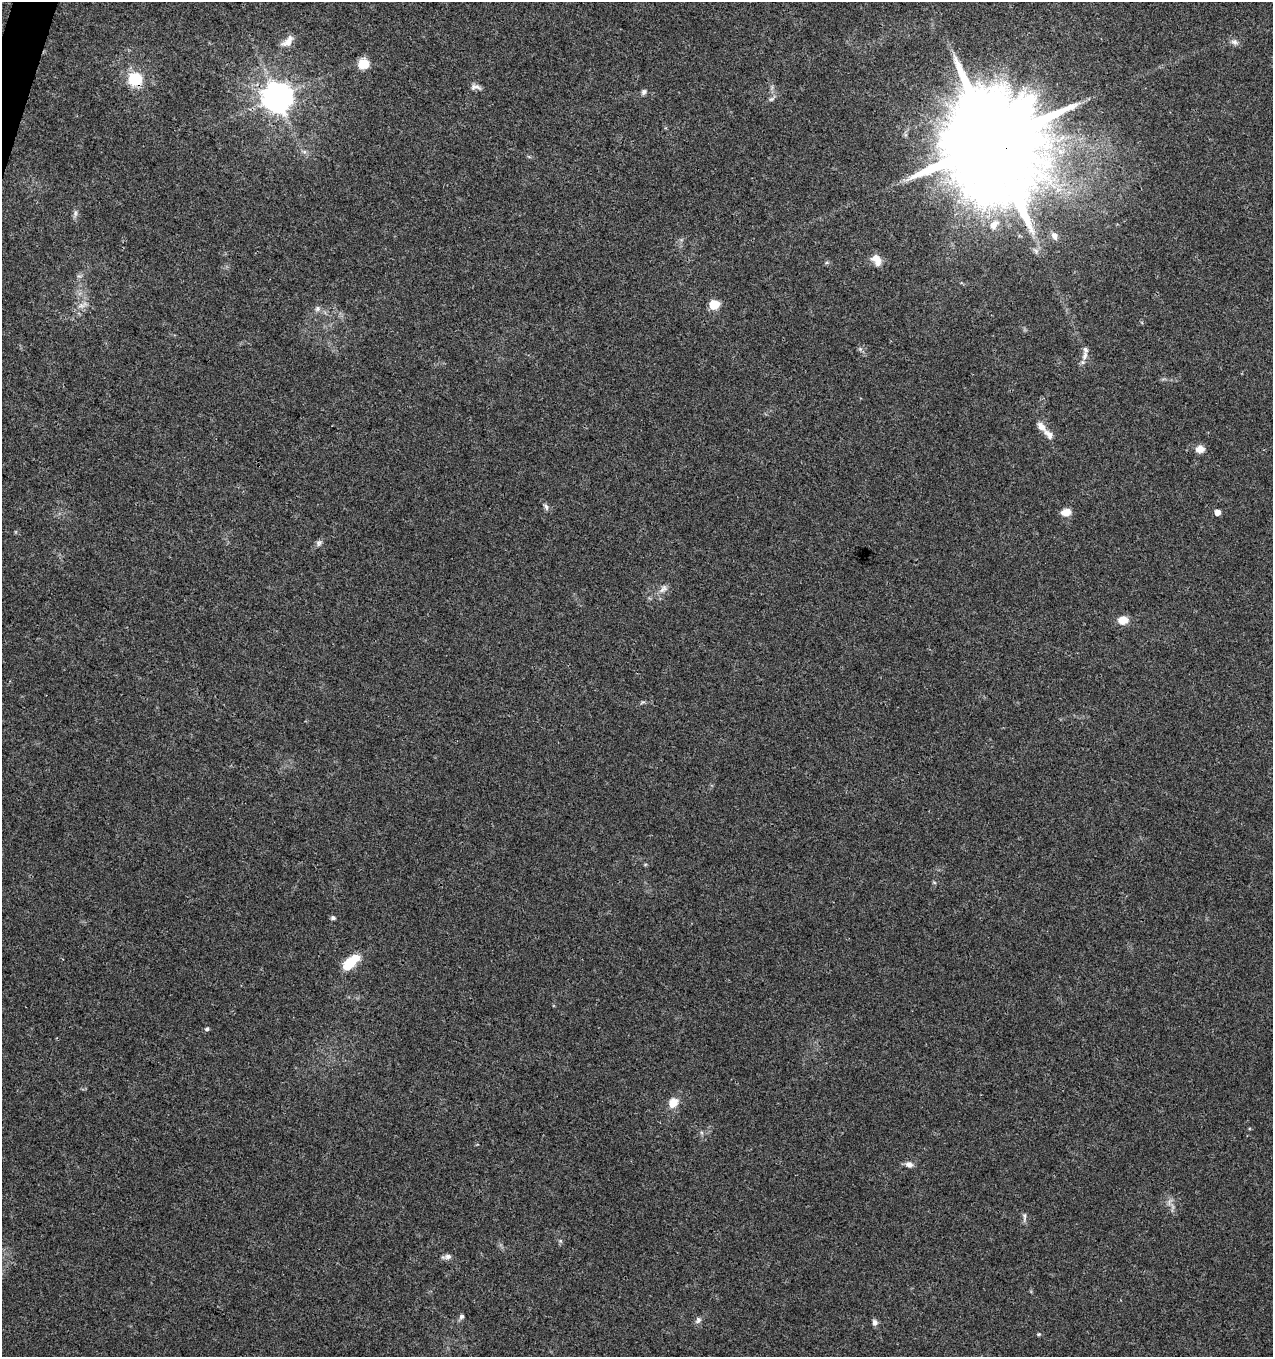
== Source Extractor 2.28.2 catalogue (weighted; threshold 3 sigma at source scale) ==
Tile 11 of 4 x 4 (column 3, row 3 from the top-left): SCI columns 2758-4028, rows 1365-2719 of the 5579 x 5430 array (HDU 1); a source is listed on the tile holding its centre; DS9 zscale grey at full resolution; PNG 1275 x 1359 px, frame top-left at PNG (2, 2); no overlay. Shown black and unused: <1% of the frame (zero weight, under 3 of 4 exposures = <1% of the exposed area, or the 3 px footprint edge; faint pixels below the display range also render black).
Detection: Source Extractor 2.28.2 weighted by HDU 2 'WHT'; one run over the whole footprint, this tile lists its part. Background 0.0419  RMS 0.0035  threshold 0.0157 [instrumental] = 3 sigma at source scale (4.5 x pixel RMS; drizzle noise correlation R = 1.50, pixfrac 1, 0.0396/0.0396 arcsec/px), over >= 5 px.
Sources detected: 43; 1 too faint to see at this stretch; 1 inside a brighter object's white glare — not listed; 1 inside a brighter listed object's ellipse — not listed separately; the other 40 listed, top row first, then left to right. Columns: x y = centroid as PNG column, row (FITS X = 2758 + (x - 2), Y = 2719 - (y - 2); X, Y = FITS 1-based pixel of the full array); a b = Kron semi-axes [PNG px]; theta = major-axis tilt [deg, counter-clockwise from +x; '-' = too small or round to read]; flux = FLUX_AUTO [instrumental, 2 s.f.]
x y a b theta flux
288 41 19 10 43 3.4
1234 42 10 7 -7 1.4
364 64 10 10 - 5.9
135 79 6 6 - 36
476 87 13 6 -5 1.5
644 92 8 6 66 0.86
278 97 9 9 - 570
771 99 9 5 27 0.87
992 142 29 25 -35 10000
75 213 9 4 82 0.93
994 225 12 8 47 3
1054 236 10 7 -64 1.8
1036 251 7 6 - 0.98
876 260 14 10 -59 3.4
827 262 6 4 19 0.48
82 305 18 5 25 1.8
714 305 6 6 - 16
318 308 8 6 47 1.1
860 349 5 5 - 0.64
1085 356 15 7 76 2.2
1041 426 13 7 -48 2.6
1200 449 10 9 - 2.6
546 507 9 5 -64 0.98
1066 512 10 7 13 3.7
1217 512 5 5 - 2.7
319 543 9 7 58 1.1
663 589 14 8 43 2.1
1123 620 8 7 - 5
642 702 9 3 21 0.53
333 918 6 5 - 0.82
351 962 21 10 34 10
207 1029 5 5 - 0.66
673 1103 13 11 48 4.1
909 1164 9 7 -15 1.8
1024 1217 14 4 88 0.97
447 1257 12 6 8 1.4
461 1316 7 6 - 0.86
698 1320 9 7 63 1.2
875 1322 9 7 -62 1.1
1039 1334 4 4 - 0.38
Overlapping masked pixels (flux is a lower limit): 3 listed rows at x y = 135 79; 278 97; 992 142